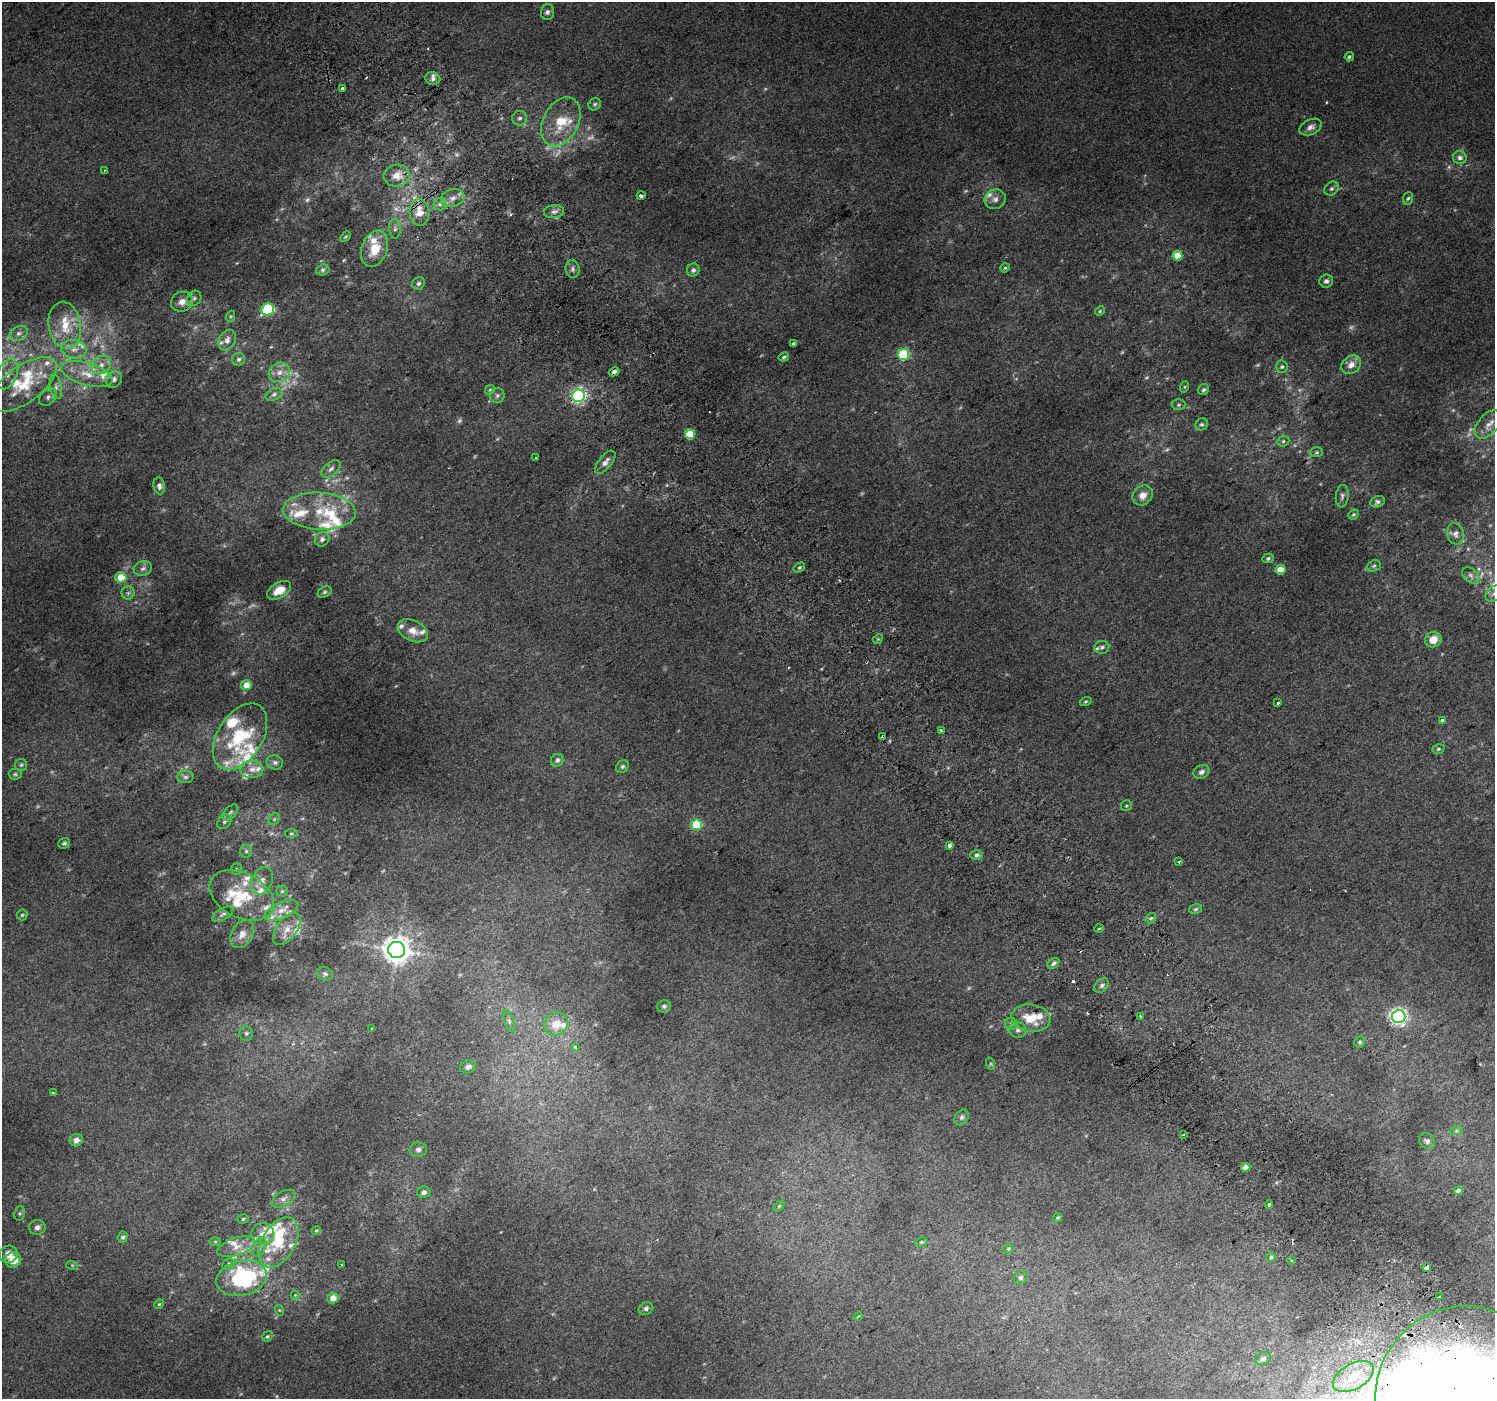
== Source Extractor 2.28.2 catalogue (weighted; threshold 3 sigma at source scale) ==
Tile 6 of 4 x 4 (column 2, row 2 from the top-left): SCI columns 1534-3026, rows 3017-4413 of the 6047 x 5969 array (HDU 1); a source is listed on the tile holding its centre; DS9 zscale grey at full resolution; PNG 1497 x 1401 px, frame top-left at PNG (2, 2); each listed source drawn as its Kron ellipse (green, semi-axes under 4 px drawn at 4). Shown black and unused: <1% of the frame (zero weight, under 2 of 3 exposures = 2% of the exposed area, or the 3 px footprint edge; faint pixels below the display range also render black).
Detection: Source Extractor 2.28.2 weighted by HDU 2 'WHT'; one run over the whole footprint, this tile lists its part. Background 0.0119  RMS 0.0073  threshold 0.0329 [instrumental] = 3 sigma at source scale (4.5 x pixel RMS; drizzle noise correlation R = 1.50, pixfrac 1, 0.0396/0.0396 arcsec/px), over >= 5 px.
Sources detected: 279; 36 too faint to see at this stretch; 1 inside a brighter object's white glare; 8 cosmic-ray / hot-pixel residue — neither listed nor drawn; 39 inside a brighter listed object's ellipse — not listed separately; the other 195 listed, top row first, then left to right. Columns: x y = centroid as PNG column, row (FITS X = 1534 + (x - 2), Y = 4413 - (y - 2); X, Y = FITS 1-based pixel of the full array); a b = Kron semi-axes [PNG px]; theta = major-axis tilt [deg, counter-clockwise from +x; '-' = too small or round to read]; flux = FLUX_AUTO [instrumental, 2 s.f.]
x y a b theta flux
547 12 8 6 87 2.1
1349 57 5 4 - 1.3
433 79 7 6 - 2.5
342 88 3 3 - 2.6
595 104 6 5 - 1.3
520 118 7 7 - 2.1
561 122 26 17 62 24
1311 127 12 7 25 3.5
1460 157 7 6 - 2.9
105 170 3 2 - 0.53
397 175 13 11 10 9.1
1331 189 8 6 44 2.2
641 196 4 3 - 3.1
453 198 12 8 17 5.2
1408 198 6 5 - 1.3
995 199 11 9 26 4.4
440 204 6 6 - 2.1
420 212 13 10 -86 11
554 212 10 6 6 3
395 229 10 6 -86 2.4
345 237 6 4 48 1
375 249 19 12 68 17
1177 255 5 5 - 16
1005 268 5 4 - 0.83
572 269 9 7 -83 2.3
323 270 7 5 21 1.6
693 270 6 6 - 1.9
1326 281 7 6 - 2.4
418 283 7 6 - 1.8
194 298 8 6 54 2.3
182 302 11 10 - 6.3
268 309 6 6 - 66
1100 311 5 4 - 0.88
231 316 6 3 70 0.96
65 325 24 16 -80 20
19 333 9 7 30 3
227 340 11 8 58 4.5
793 344 4 3 - 4
74 349 12 9 -8 6
904 354 5 5 - 56
784 357 5 4 - 1.2
239 359 6 6 - 2.1
101 365 10 8 38 5.5
1351 365 10 8 36 5.9
1282 367 6 6 - 1.4
279 372 11 9 28 5.9
614 372 5 4 - 2.7
7 374 16 10 67 6.9
87 374 26 11 -17 16
114 379 9 7 56 3.7
24 384 39 18 37 32
56 387 12 6 -78 2.9
1184 387 6 4 71 0.87
490 390 5 4 - 1.1
1203 390 6 5 - 1.6
274 394 9 6 24 2.4
497 395 7 7 - 2
578 396 6 6 - 180
48 397 10 7 47 2.9
1179 405 7 5 2 1.4
1202 424 6 5 - 1.4
1488 424 17 10 48 7.9
690 434 5 5 - 26
1283 441 6 5 - 1.4
1317 452 6 5 - 1.2
536 457 3 3 - 1.4
605 462 14 6 51 4.3
331 469 11 6 41 2.8
159 486 8 5 -81 2.7
1143 495 11 9 44 6
1342 496 11 6 83 2.3
1377 502 7 5 23 2.1
319 511 36 18 -3 30
1353 515 5 4 - 1.1
1455 534 11 8 -77 3.4
322 539 8 6 49 2.6
1268 558 6 5 - 1.6
1374 566 7 5 21 1.3
799 567 6 4 33 1.2
143 568 9 7 13 2.6
1280 570 5 4 - 18
1471 575 10 6 -39 3
121 577 6 5 - 14
279 590 13 7 31 10
325 592 7 5 28 1.4
128 593 6 6 - 1.8
1494 594 9 7 44 3.1
413 631 16 10 -26 7.1
878 639 5 4 - 0.84
1433 640 8 7 - 7.5
1102 647 7 6 - 2.2
246 685 5 5 - 9
1086 701 6 4 19 1.1
1278 703 3 3 - 1.4
1443 720 4 3 - 13
941 731 3 3 - 5.7
240 737 36 22 58 52
883 737 4 3 - 4.7
1438 749 6 4 17 1.1
557 760 7 6 - 2
275 762 8 7 - 2.3
21 765 6 6 - 1.4
622 767 7 5 43 1.6
252 769 11 9 1 5.1
1201 772 8 6 27 3
15 774 6 5 - 1.3
185 777 8 6 0 1.9
1126 806 5 5 - 1
230 812 9 5 46 2
274 819 6 5 - 1.2
224 822 8 6 50 1.9
696 825 5 5 - 37
291 833 6 3 8 0.91
64 843 6 5 - 1.3
949 845 3 3 - 22
246 851 6 6 - 1.8
977 855 6 5 - 1.7
1179 862 3 2 - 0.83
236 869 6 5 - 1.1
262 881 14 10 63 6.6
282 891 5 5 - 1.2
242 895 34 22 -28 35
1196 909 6 5 - 1.2
281 910 18 8 24 7.8
223 914 11 6 33 2.4
22 915 5 5 - 1.1
1151 918 6 4 41 1.2
287 929 18 10 53 8.7
1099 929 4 3 - 0.72
242 934 15 10 58 7.1
397 950 8 8 - 920
1053 963 7 4 39 1.8
325 974 8 6 -26 2
1102 985 8 6 46 2.3
664 1006 7 6 - 1.6
1141 1016 3 2 - 1
1399 1016 7 6 - 270
1031 1018 19 14 -8 17
509 1021 12 4 -71 2.3
556 1024 12 11 - 12
1011 1024 6 6 - 1.6
372 1029 4 3 - 0.72
1018 1030 8 8 - 2.7
246 1033 7 7 - 2
1360 1042 6 5 - 1.2
575 1047 3 3 - 7.6
991 1064 6 4 -71 0.97
468 1067 8 6 20 3
53 1093 3 3 - 6.9
962 1117 8 6 58 2.1
1456 1131 6 4 18 1.2
1183 1135 3 2 - 0.55
76 1140 7 6 - 3.6
1427 1141 9 7 -39 2.7
418 1150 8 7 - 2.8
1246 1167 4 4 - 8.9
1458 1191 4 4 - 3.7
424 1192 7 5 12 2.4
283 1199 13 7 29 3.7
1269 1204 4 3 - 5.5
779 1206 6 4 45 1
20 1213 7 5 83 1.2
1058 1218 5 4 - 0.85
243 1219 6 4 17 1.2
37 1227 8 7 - 2.9
316 1231 5 3 - 0.75
263 1234 11 11 - 6.4
123 1237 5 5 - 1.9
215 1242 6 4 0 0.83
279 1242 27 16 59 25
921 1242 6 4 10 1
236 1247 20 8 18 7.6
259 1247 10 6 66 2.7
1009 1249 5 5 - 0.95
8 1254 9 8 - 6.9
1271 1257 5 5 - 1.2
13 1260 8 7 - 11
1291 1260 3 3 - 0.8
228 1264 6 5 - 1.5
72 1265 6 4 -18 0.86
342 1265 2 2 - 0.63
1426 1268 4 4 - 4.6
242 1278 25 17 14 80
1021 1278 7 6 - 1.7
295 1295 4 4 - 0.68
1439 1297 3 2 - 1.6
333 1298 6 5 - 5.4
159 1304 5 4 - 0.84
646 1308 7 6 - 2
279 1310 5 3 - 0.62
858 1316 5 3 - 1
267 1336 6 4 40 1.1
1263 1358 8 6 23 2.4
1353 1376 22 12 29 17
1462 1395 90 86 59 11000
Overlapping masked pixels (flux is a lower limit): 7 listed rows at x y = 420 212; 614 372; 578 396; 883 737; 1269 1204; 1426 1268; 1462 1395
Isophote crosses this tile's border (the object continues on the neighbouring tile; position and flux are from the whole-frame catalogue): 2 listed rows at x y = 1494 594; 1462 1395